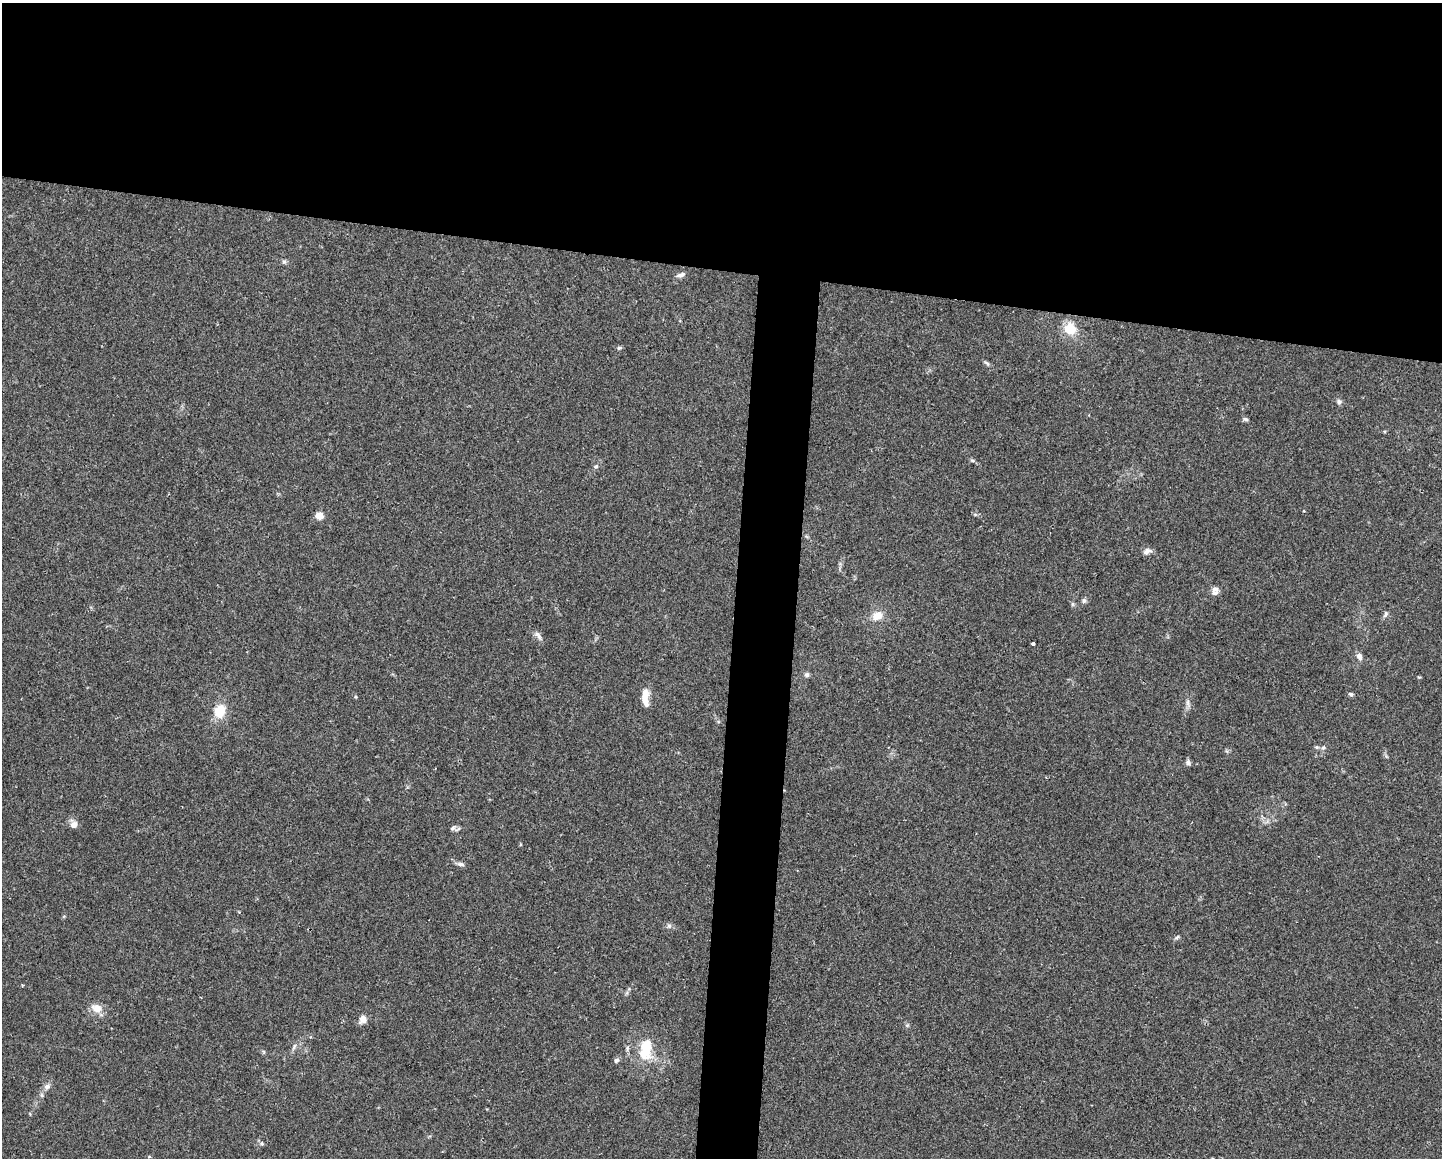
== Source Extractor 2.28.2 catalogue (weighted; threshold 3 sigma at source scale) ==
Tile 2 of 3 x 4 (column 2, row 1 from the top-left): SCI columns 1661-3100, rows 3469-4624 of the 4647 x 4626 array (HDU 1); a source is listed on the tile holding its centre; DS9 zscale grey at full resolution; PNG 1444 x 1160 px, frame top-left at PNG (2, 3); no overlay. Shown black and unused: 26% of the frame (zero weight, under 2 of 3 exposures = <1% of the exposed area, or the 3 px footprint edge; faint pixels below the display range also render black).
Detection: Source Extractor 2.28.2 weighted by HDU 2 'WHT'; one run over the whole footprint, this tile lists its part. Background 0.0671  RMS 0.0056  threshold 0.0253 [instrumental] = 3 sigma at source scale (4.5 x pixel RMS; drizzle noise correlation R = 1.50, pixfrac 1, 0.05/0.05 arcsec/px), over >= 5 px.
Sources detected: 40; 1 inside a brighter listed object's ellipse — not listed separately; the other 39 listed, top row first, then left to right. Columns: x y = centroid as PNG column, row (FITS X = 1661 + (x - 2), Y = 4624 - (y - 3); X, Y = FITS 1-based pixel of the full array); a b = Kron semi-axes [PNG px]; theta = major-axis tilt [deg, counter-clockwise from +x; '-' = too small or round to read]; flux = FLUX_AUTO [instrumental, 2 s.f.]
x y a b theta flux
284 262 6 5 - 1.1
681 275 11 5 23 2.1
1070 329 17 14 -56 11
619 348 6 5 - 0.98
987 363 10 4 -42 1.3
1339 402 7 5 -75 1.4
1245 419 7 5 -15 1.1
972 460 6 4 -19 0.85
596 467 6 5 - 1.1
319 516 5 4 - 14
1147 551 12 7 21 2.4
1215 589 11 7 -8 2.1
1084 600 6 6 - 1.4
1385 614 10 4 61 1.3
877 616 12 10 22 6.2
538 636 15 5 -55 2.3
1033 644 3 3 - 2.5
1359 656 9 6 -69 2.6
807 675 7 6 - 1.3
1351 694 5 5 - 1
645 698 22 8 -88 6.6
1188 703 10 5 90 1.9
220 711 14 10 73 13
1317 747 5 5 - 0.87
1323 748 7 6 - 1.4
1188 763 7 6 - 1.5
74 824 10 9 - 3.1
453 828 10 6 44 1.6
461 864 10 5 -7 1.7
669 926 6 6 - 1.3
1177 937 8 4 36 0.93
22 985 4 3 - 0.56
97 1008 14 11 -28 5.5
363 1019 8 7 - 4.4
294 1046 10 4 63 1.5
646 1049 31 17 84 18
616 1060 7 6 - 1.4
47 1087 9 7 4 2.1
262 1144 5 4 - 0.86